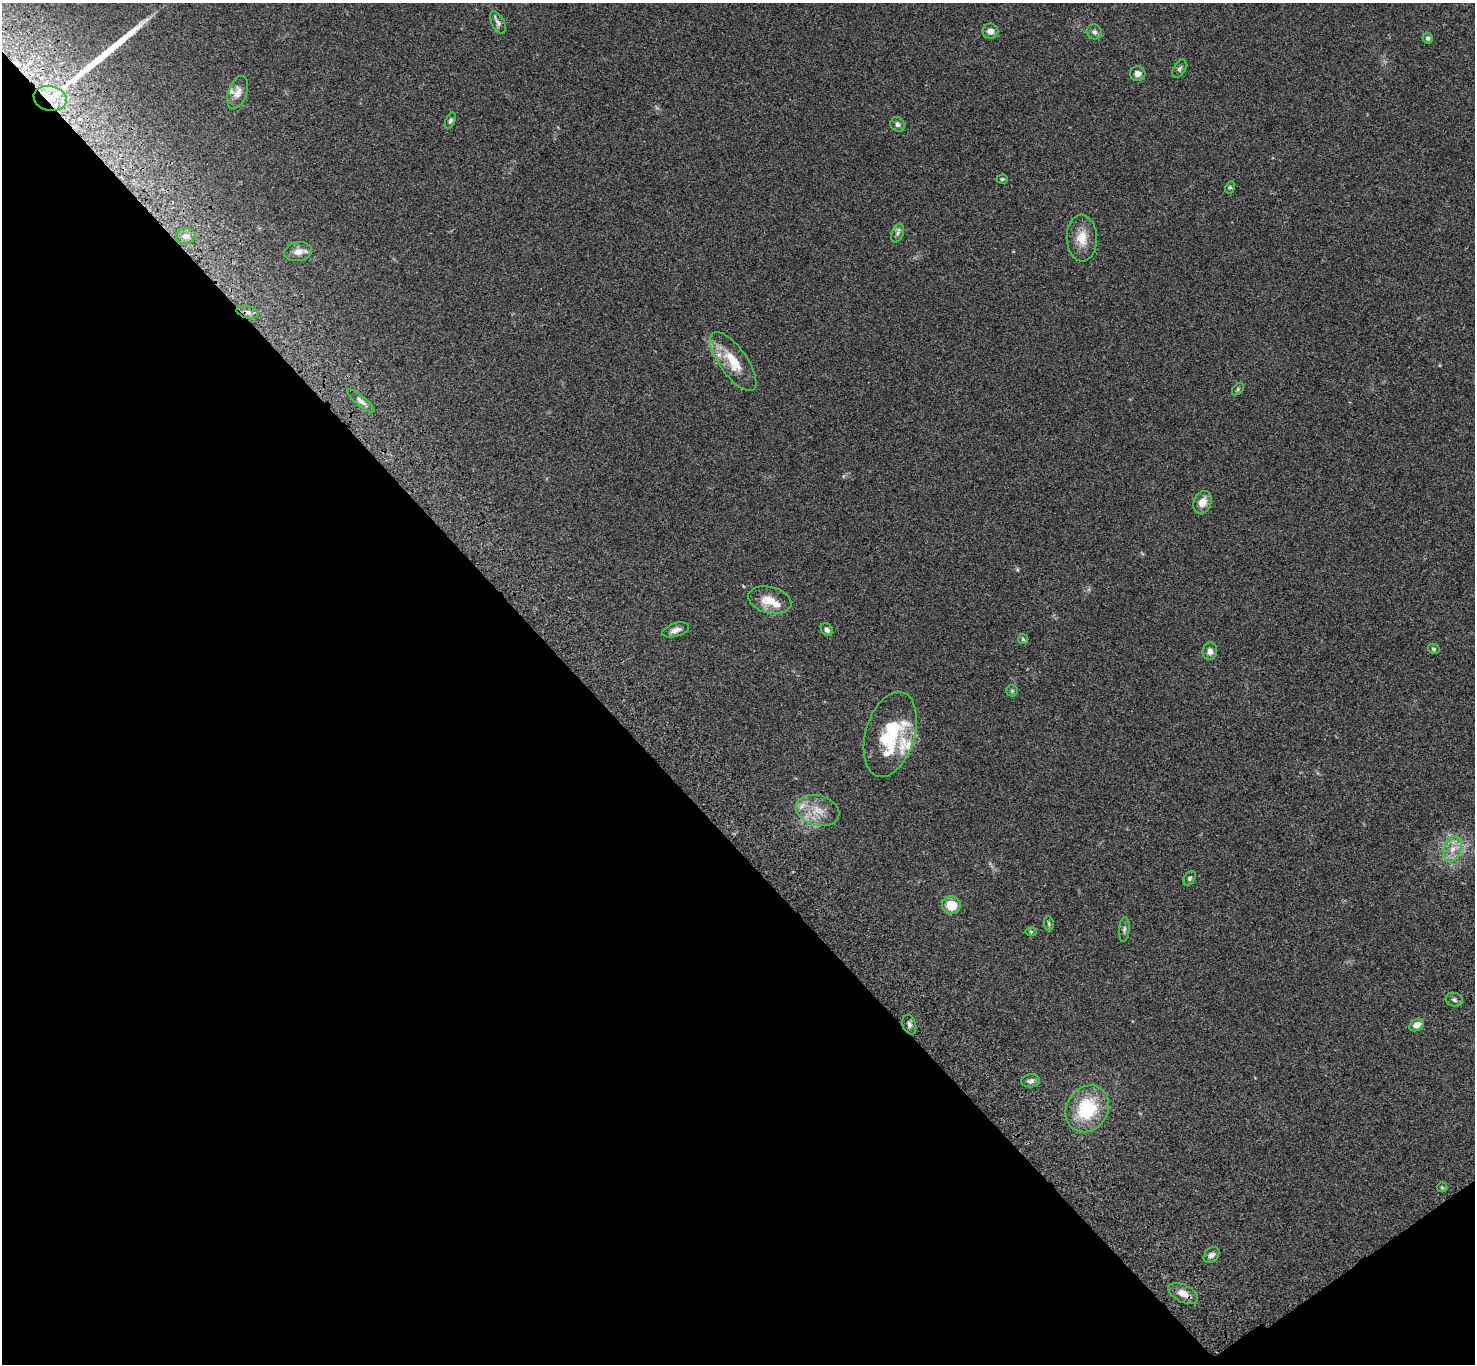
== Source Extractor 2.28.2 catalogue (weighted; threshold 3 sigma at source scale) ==
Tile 14 of 4 x 4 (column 2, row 4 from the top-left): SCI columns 1578-3050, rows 383-1744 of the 6099 x 6072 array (HDU 1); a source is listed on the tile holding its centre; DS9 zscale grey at full resolution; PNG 1477 x 1366 px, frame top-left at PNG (2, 3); each listed source drawn as its Kron ellipse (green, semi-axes under 4 px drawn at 4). Shown black and unused: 41% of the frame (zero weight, under 3 of 4 exposures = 6% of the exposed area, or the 3 px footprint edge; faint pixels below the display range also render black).
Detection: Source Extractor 2.28.2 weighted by HDU 2 'WHT'; one run over the whole footprint, this tile lists its part. Background 0.0459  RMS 0.0051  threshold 0.0231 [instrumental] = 3 sigma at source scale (4.5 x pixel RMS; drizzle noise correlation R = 1.50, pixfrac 1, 0.05/0.05 arcsec/px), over >= 5 px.
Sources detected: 53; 1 cosmic-ray / hot-pixel residue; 1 long thin detection or spike segment (spike, bleed or trail) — neither listed nor drawn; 7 inside a brighter listed object's ellipse — not listed separately; the other 44 listed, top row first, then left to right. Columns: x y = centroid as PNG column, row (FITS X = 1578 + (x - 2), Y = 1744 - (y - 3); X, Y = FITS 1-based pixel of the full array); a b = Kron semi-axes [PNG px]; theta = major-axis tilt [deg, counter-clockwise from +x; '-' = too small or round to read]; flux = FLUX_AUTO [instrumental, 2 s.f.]
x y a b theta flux
498 23 12 6 -62 1.8
990 31 8 7 - 2.9
1094 32 8 7 - 1.7
1428 38 5 5 - 1.3
1179 69 10 6 63 1.2
1138 74 8 7 - 2.7
238 92 17 9 70 3.8
50 98 17 12 -12 12
450 121 8 4 64 0.97
898 124 8 7 - 1.8
1002 179 5 4 - 0.63
1230 187 6 4 62 0.79
898 233 10 6 66 1.6
186 236 10 8 8 2.7
1082 238 23 15 -87 8.6
298 252 14 9 11 3.5
248 312 11 6 -14 2.1
733 361 35 13 -54 15
1238 389 7 4 47 0.8
361 401 17 5 -40 2.3
1202 502 11 8 66 4.9
770 600 22 13 -14 8.7
676 630 14 6 18 2.8
827 630 7 5 -53 1.6
1023 639 5 4 - 0.69
1434 649 6 5 - 0.77
1210 651 9 7 83 2.5
1012 691 6 5 - 0.74
890 734 44 24 74 30
818 810 22 15 -14 9.7
1452 849 13 9 70 5.1
1190 878 8 5 58 1.1
951 905 9 9 - 9.9
1049 924 8 5 -83 0.92
1124 930 12 5 85 1.5
1031 932 6 4 0 0.66
1454 1000 8 7 - 1.4
909 1025 10 6 -72 1.7
1417 1025 8 6 29 3.6
1031 1081 9 6 5 1.5
1087 1109 24 20 58 27
1442 1187 5 5 - 0.62
1211 1255 9 6 46 2.1
1183 1294 16 8 -26 5.1
Overlapping masked pixels (flux is a lower limit): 3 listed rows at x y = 50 98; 248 312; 1183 1294